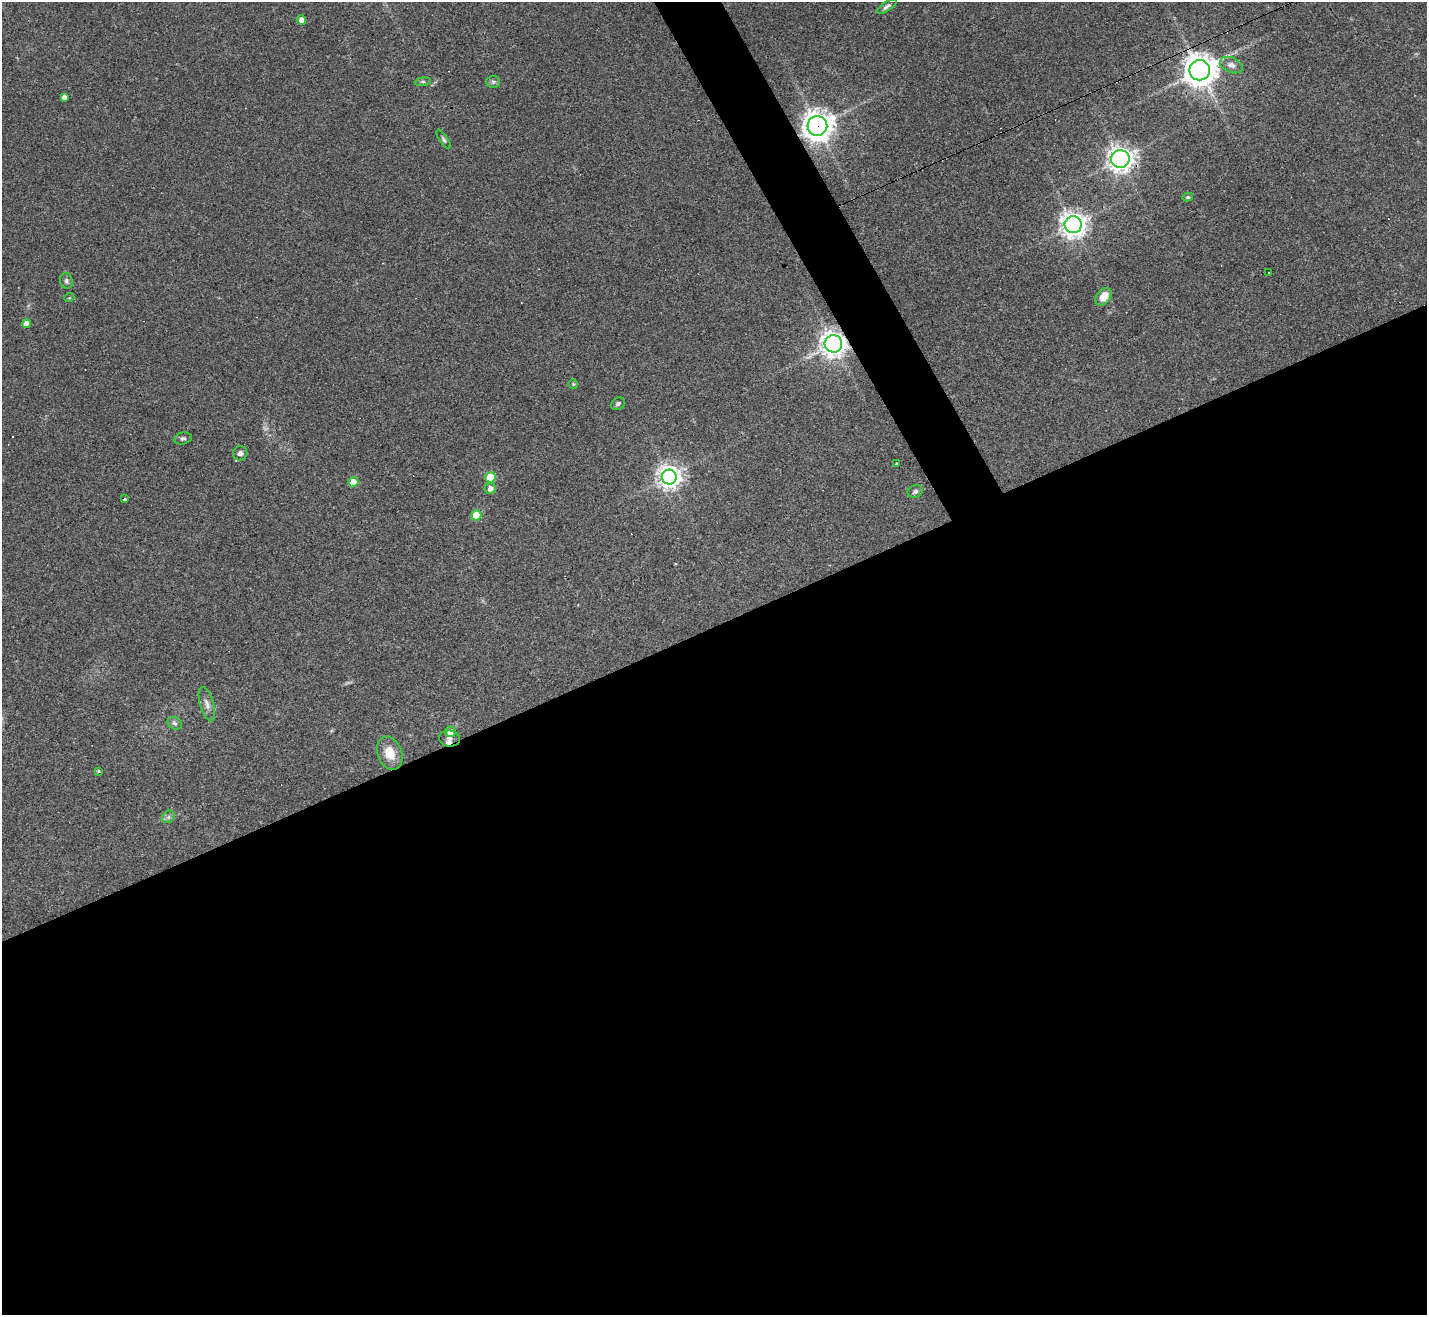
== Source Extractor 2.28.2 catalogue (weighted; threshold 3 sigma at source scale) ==
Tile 15 of 4 x 4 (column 3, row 4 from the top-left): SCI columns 2849-4273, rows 285-1597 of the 5697 x 5686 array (HDU 1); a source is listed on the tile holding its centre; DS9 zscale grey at full resolution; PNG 1429 x 1317 px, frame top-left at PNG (2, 2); each listed source drawn as its Kron ellipse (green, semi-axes under 4 px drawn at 4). Shown black and unused: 54% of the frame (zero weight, under 3 of 4 exposures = <1% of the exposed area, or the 3 px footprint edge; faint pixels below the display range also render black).
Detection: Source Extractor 2.28.2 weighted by HDU 2 'WHT'; one run over the whole footprint, this tile lists its part. Background 0.103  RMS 0.0059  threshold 0.0266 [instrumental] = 3 sigma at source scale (4.5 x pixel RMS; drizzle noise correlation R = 1.50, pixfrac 1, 0.05/0.05 arcsec/px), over >= 5 px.
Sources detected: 41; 3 cosmic-ray / hot-pixel residue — neither listed nor drawn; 1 inside a brighter listed object's ellipse — not listed separately; the other 37 listed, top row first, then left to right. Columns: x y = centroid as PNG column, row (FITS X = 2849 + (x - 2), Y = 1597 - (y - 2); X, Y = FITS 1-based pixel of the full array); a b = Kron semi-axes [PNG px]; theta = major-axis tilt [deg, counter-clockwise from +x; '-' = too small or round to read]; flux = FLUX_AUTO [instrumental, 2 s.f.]
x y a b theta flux
887 6 11 4 34 1.7
301 20 5 4 - 4
1231 65 12 7 -23 3.4
1200 70 10 10 - 930
423 82 8 4 7 1.1
493 82 6 6 - 1.3
64 97 4 4 - 2.6
817 126 10 10 - 710
444 139 11 4 -58 1.3
1120 159 9 9 - 450
1188 197 5 4 - 0.89
1073 225 8 8 - 510
1269 272 3 2 - 1
66 281 8 6 -77 1.7
1103 297 10 7 51 8.3
69 298 5 3 - 0.44
26 323 4 4 - 4.3
833 344 9 8 - 530
573 384 5 5 - 0.74
618 404 7 6 - 1.2
183 438 9 6 13 1.4
240 453 7 7 - 2.1
896 464 3 3 - 1.4
490 477 5 5 - 22
669 477 7 7 - 490
353 482 5 5 - 11
490 489 5 5 - 3
915 491 8 6 24 1.6
124 499 3 3 - 14
476 515 5 5 - 21
207 704 18 7 -74 3.4
174 723 7 6 - 1.5
450 732 5 5 - 5.6
450 739 10 8 -8 2.9
390 753 17 12 -68 9.6
98 771 4 3 - 0.7
168 817 7 5 46 1.5
Overlapping masked pixels (flux is a lower limit): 4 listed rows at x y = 1200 70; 817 126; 1120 159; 833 344